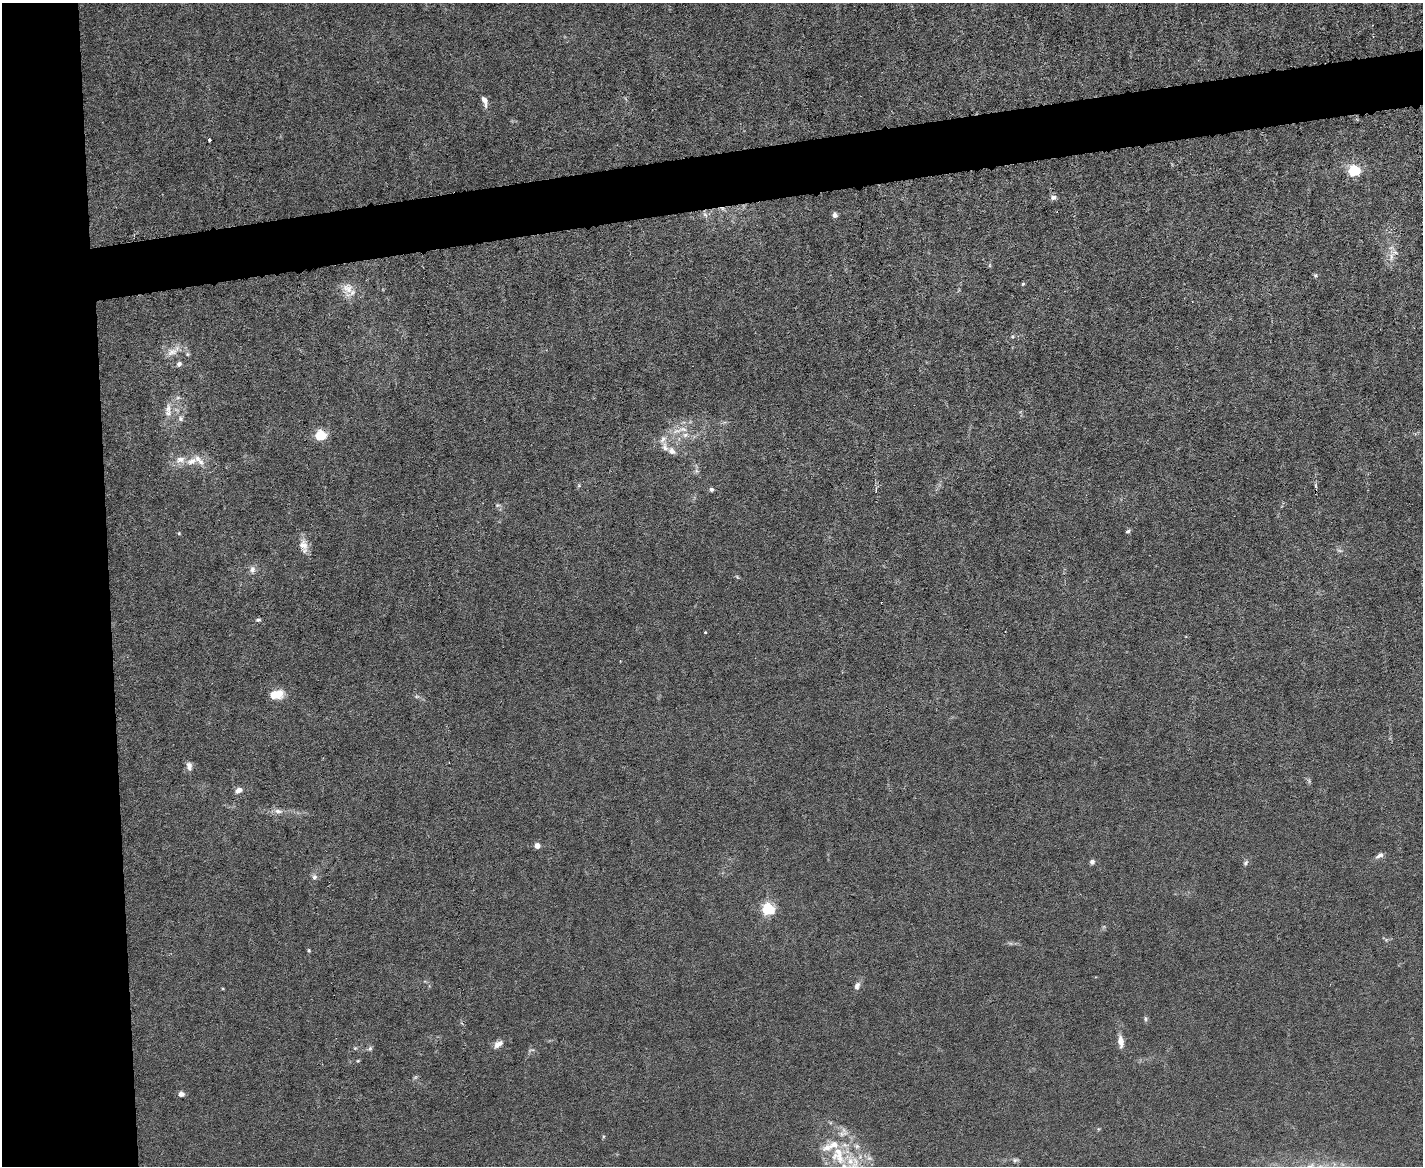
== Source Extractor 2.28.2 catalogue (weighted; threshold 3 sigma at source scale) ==
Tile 7 of 3 x 4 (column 1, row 3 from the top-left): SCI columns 239-1659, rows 1165-2328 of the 4630 x 4656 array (HDU 1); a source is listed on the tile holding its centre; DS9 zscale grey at full resolution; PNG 1425 x 1168 px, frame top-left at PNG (2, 3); no overlay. Shown black and unused: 12% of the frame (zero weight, under 3 of 6 exposures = <1% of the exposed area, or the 3 px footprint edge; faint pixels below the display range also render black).
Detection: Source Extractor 2.28.2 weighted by HDU 2 'WHT'; one run over the whole footprint, this tile lists its part. Background 0.0197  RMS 0.0027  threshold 0.0112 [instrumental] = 3 sigma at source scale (4.09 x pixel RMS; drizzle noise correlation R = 1.36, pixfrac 0.8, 0.05/0.05 arcsec/px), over >= 5 px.
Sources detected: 71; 1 too faint to see at this stretch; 1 cosmic-ray / hot-pixel residue — not listed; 10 inside a brighter listed object's ellipse — not listed separately; the other 59 listed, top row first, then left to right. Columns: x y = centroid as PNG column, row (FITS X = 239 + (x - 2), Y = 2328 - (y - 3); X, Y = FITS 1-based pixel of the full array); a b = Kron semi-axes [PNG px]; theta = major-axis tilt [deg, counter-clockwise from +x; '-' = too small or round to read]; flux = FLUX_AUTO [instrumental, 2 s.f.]
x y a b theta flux
485 101 14 6 -73 1.7
209 139 3 3 - 0.94
1354 170 5 5 - 38
1053 197 9 6 6 0.9
705 214 9 5 -53 0.85
835 215 6 6 - 0.98
1391 257 15 7 87 2
990 265 6 3 71 0.3
1315 275 6 5 - 0.38
1023 284 5 4 - 0.33
348 288 21 15 -84 3.8
1012 336 6 4 46 0.34
173 351 23 10 32 3
187 354 6 5 - 0.46
179 364 7 6 - 0.76
178 398 7 5 41 0.66
168 408 16 9 88 2.3
180 419 7 7 - 0.89
677 431 17 6 15 2.4
321 435 5 5 - 19
685 435 10 7 1 1.6
665 447 17 8 -76 1.8
191 461 17 9 23 2.9
697 471 7 6 - 0.63
579 485 5 5 - 0.36
711 489 4 4 - 0.92
497 505 7 5 19 0.52
1128 531 6 4 41 0.55
179 533 5 4 - 0.26
304 545 20 11 -82 2.7
252 570 11 8 78 1.3
737 577 7 3 -53 0.3
258 620 5 4 - 0.55
705 632 3 3 - 0.25
620 661 3 3 - 0.16
277 694 18 11 8 3.7
417 696 6 4 18 0.42
189 766 11 7 -82 1.4
238 790 8 6 31 1.6
278 811 13 7 -8 1.4
537 846 5 5 - 1.7
1379 855 10 5 29 1.1
1092 862 6 5 - 0.82
1246 863 8 5 52 0.64
314 877 9 7 -78 0.93
768 909 5 5 - 43
1386 940 5 5 - 0.4
309 950 4 4 - 0.33
857 986 11 7 67 1.2
1146 1018 8 5 85 0.48
1121 1041 17 7 -82 2
498 1044 13 8 35 1.7
355 1048 5 5 - 0.35
370 1048 7 6 - 0.59
531 1050 11 4 18 0.5
415 1077 7 4 19 0.4
181 1094 6 6 - 1.2
838 1155 33 22 -57 12
1015 1160 9 5 6 0.62